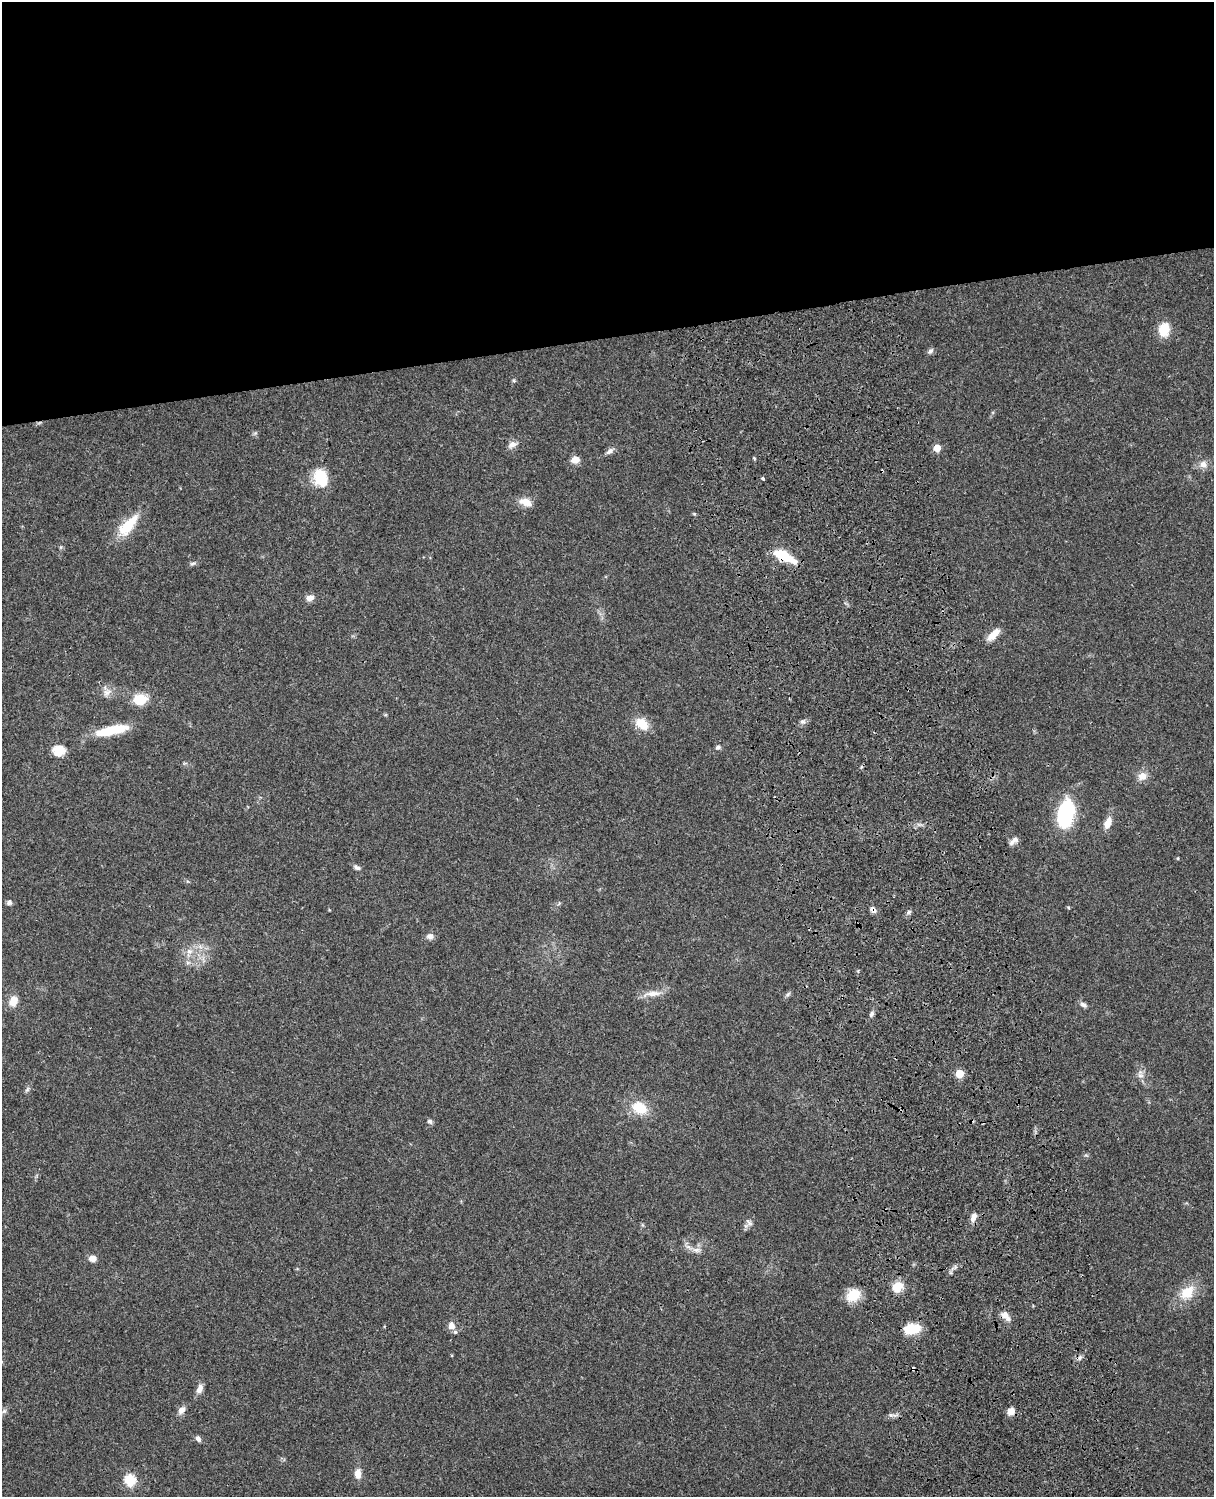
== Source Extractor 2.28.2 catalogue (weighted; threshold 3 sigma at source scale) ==
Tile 2 of 4 x 3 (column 2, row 1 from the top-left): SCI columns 1335-2546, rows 3269-4763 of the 5088 x 4927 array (HDU 1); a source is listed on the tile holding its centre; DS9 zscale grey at full resolution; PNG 1216 x 1499 px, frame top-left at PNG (2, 2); no overlay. Shown black and unused: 23% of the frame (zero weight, under 3 of 4 exposures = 6% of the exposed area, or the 3 px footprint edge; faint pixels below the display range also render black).
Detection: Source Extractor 2.28.2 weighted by HDU 2 'WHT'; one run over the whole footprint, this tile lists its part. Background 0.107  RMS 0.0065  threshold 0.0293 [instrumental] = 3 sigma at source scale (4.5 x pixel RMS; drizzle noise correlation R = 1.50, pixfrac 1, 0.05/0.05 arcsec/px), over >= 5 px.
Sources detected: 66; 2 cosmic-ray / hot-pixel residue — not listed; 1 inside a brighter listed object's ellipse — not listed separately; the other 63 listed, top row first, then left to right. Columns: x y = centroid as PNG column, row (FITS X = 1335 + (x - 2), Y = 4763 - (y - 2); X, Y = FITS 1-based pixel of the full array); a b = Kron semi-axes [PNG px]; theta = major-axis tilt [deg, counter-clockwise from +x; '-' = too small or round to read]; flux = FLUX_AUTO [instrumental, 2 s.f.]
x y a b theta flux
1164 329 17 13 81 11
930 351 9 5 50 1.8
512 444 12 8 20 3.6
937 448 5 5 - 12
610 451 11 6 39 2.6
575 460 8 7 - 5.4
1203 464 9 9 - 4.5
320 478 21 16 -69 17
763 478 3 3 - 2.3
526 502 15 8 -23 7.1
694 514 6 3 -19 0.7
128 526 33 12 49 20
783 555 23 9 -26 19
193 563 10 4 12 1.4
310 598 10 7 21 3.8
993 634 17 7 46 7.7
107 692 13 9 37 4.1
140 699 17 13 9 11
802 722 8 7 - 1.9
642 724 13 9 -39 14
111 730 37 9 13 23
718 747 6 5 - 1.5
59 750 13 11 11 9.7
1142 776 12 10 20 5.5
1066 813 25 14 74 63
1108 823 13 8 66 6.4
1014 841 13 5 42 2.9
1178 858 4 3 - 0.62
357 867 10 5 -23 1.9
9 903 7 6 - 1.7
1068 907 4 3 - 0.65
873 910 8 6 -46 3
909 912 7 5 37 1.4
430 936 9 8 - 2.7
189 951 9 8 - 3.9
652 994 28 7 7 6.6
788 994 9 4 36 1.3
13 1001 12 9 72 7.5
1083 1005 9 6 -27 2.1
871 1014 7 5 77 1.7
959 1074 5 5 - 21
1140 1074 14 8 -78 3.9
27 1090 9 4 63 1.4
639 1107 16 12 -26 18
430 1121 7 6 - 1.6
974 1217 11 7 68 4
749 1223 11 6 -42 2.1
696 1250 12 6 -5 3.4
92 1258 9 7 -1 3.9
897 1287 11 9 38 11
1187 1292 19 13 44 15
853 1295 17 14 39 12
1005 1316 14 8 -50 5.3
451 1326 11 9 89 4.7
912 1329 18 10 11 16
1080 1358 7 6 - 1.9
200 1389 11 7 67 4.3
182 1410 11 8 43 3.6
4 1411 8 6 27 1.6
1011 1412 8 6 49 5.6
198 1439 7 5 -58 2.1
358 1474 11 7 89 5.7
130 1480 6 5 - 53
Overlapping masked pixels (flux is a lower limit): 3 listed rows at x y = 783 555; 873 910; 1005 1316